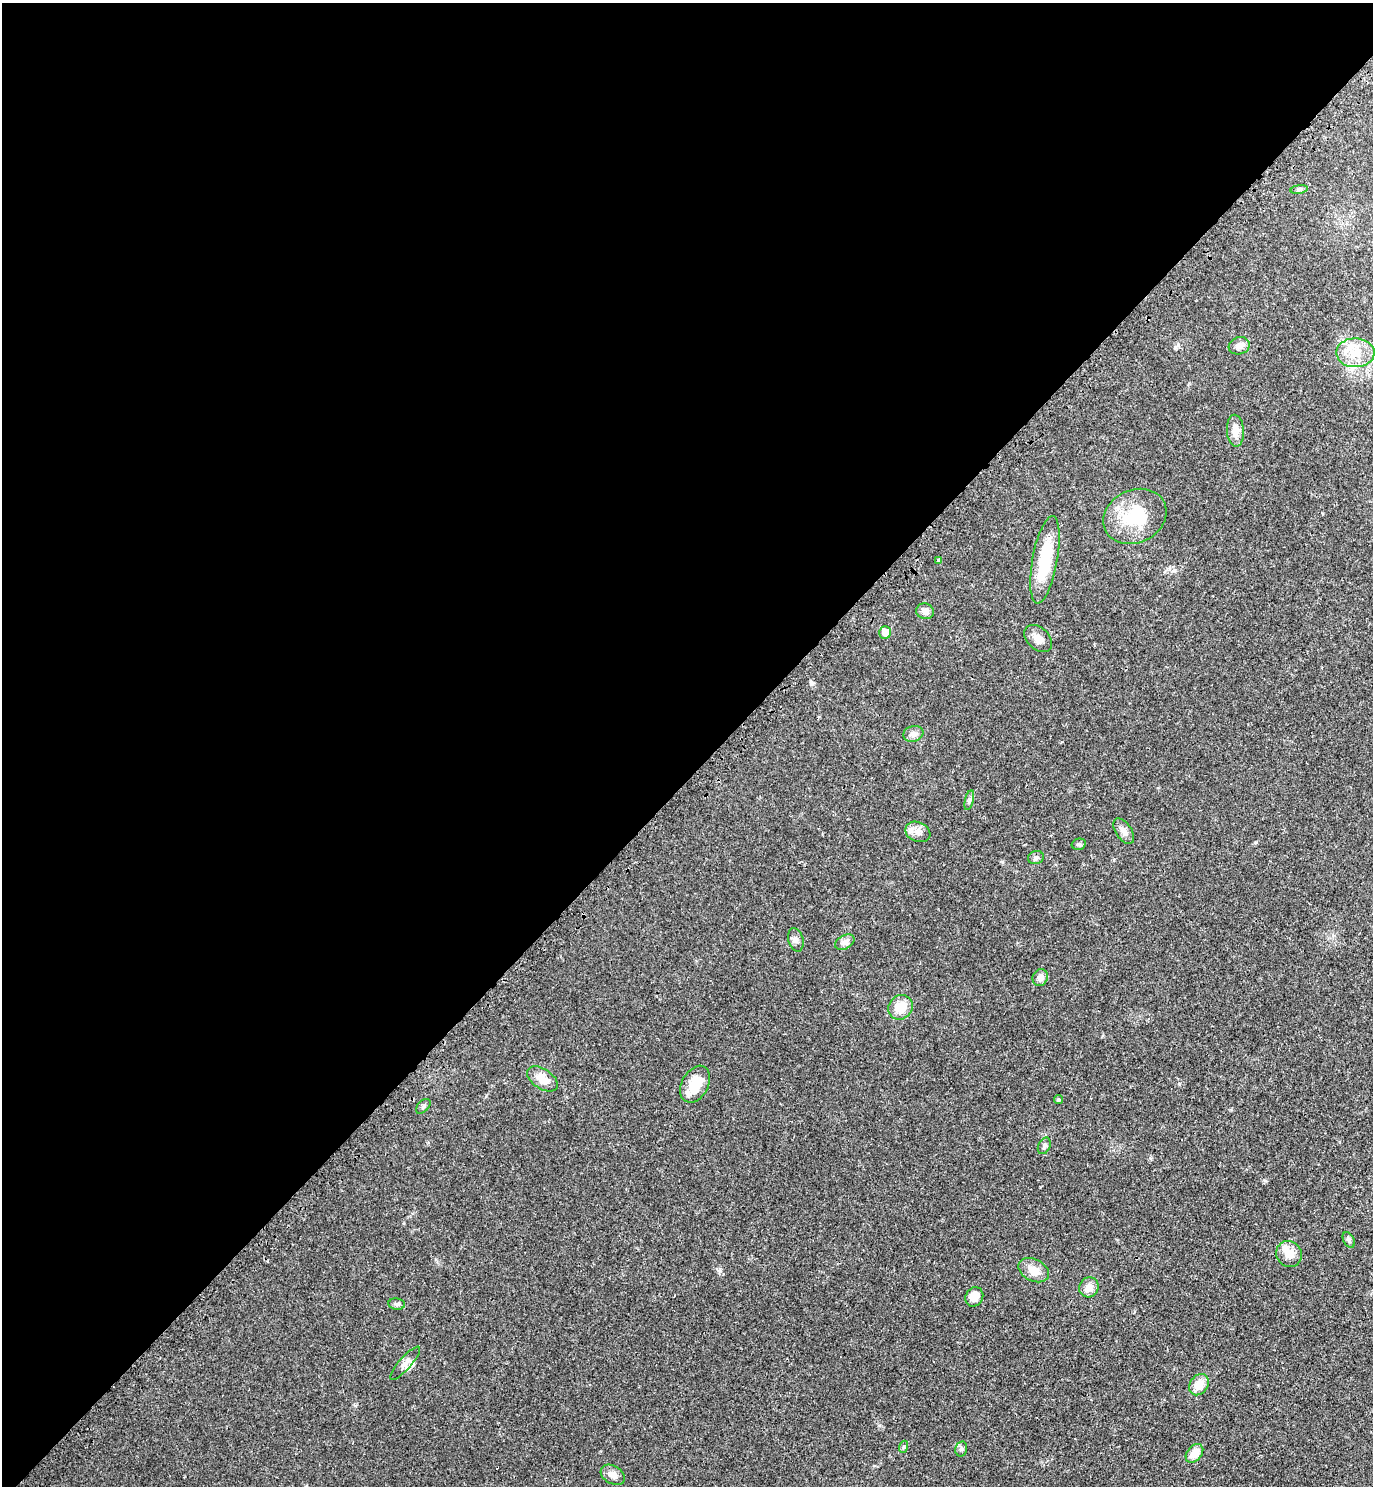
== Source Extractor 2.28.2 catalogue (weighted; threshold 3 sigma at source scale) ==
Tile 2 of 4 x 4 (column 2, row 1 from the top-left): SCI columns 1629-2999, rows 4555-6038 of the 6140 x 6140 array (HDU 1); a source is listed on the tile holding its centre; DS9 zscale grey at full resolution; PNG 1375 x 1488 px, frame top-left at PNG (2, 3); each listed source drawn as its Kron ellipse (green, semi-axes under 4 px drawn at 4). Shown black and unused: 52% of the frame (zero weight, under 3 of 4 exposures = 8% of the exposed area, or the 3 px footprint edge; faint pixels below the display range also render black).
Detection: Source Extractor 2.28.2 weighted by HDU 2 'WHT'; one run over the whole footprint, this tile lists its part. Background 0.0277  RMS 0.0029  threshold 0.0132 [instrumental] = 3 sigma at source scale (4.5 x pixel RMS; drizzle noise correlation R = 1.50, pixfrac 1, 0.05/0.05 arcsec/px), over >= 5 px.
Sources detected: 38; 1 inside a brighter listed object's ellipse — not listed separately; the other 37 listed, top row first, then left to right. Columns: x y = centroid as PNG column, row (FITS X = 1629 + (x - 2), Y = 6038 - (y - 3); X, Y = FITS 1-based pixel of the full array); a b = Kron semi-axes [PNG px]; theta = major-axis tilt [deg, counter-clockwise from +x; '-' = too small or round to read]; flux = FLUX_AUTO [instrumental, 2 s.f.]
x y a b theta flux
1299 189 9 4 8 0.53
1239 346 11 8 18 1.8
1355 353 19 14 -1 5.5
1235 431 16 8 -86 2.8
1135 516 33 26 25 13
938 560 4 3 - 0.43
1045 560 44 12 80 14
925 611 9 7 -20 1.8
885 632 6 6 - 3
1038 639 16 11 -43 2.3
913 734 10 8 16 1.2
969 800 10 4 77 0.68
1124 831 14 8 -56 1.6
918 832 13 9 -23 2.1
1079 844 7 5 14 0.52
1036 858 8 6 13 0.76
796 940 12 7 -74 1.2
845 942 10 6 29 1.2
1040 977 9 7 65 1.4
900 1007 13 11 44 4.8
542 1079 17 10 -34 3.7
695 1084 20 13 61 6.4
1059 1099 4 4 - 0.42
423 1106 9 5 46 0.63
1044 1146 9 6 64 0.7
1349 1240 8 5 -61 0.61
1289 1254 13 12 - 3.5
1034 1270 16 11 -26 3.2
1089 1287 10 9 - 2.3
974 1297 10 8 60 2.8
397 1304 8 5 -8 0.72
405 1363 21 6 49 1.7
1199 1385 11 9 54 3.6
903 1447 6 4 71 0.41
961 1449 7 6 - 0.7
1194 1453 10 7 50 3.4
613 1475 13 9 -30 2
Unlisted compact peaks at least as high as the median listed source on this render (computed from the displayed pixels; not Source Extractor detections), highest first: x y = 720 1271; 1179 1084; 811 683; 1264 1180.